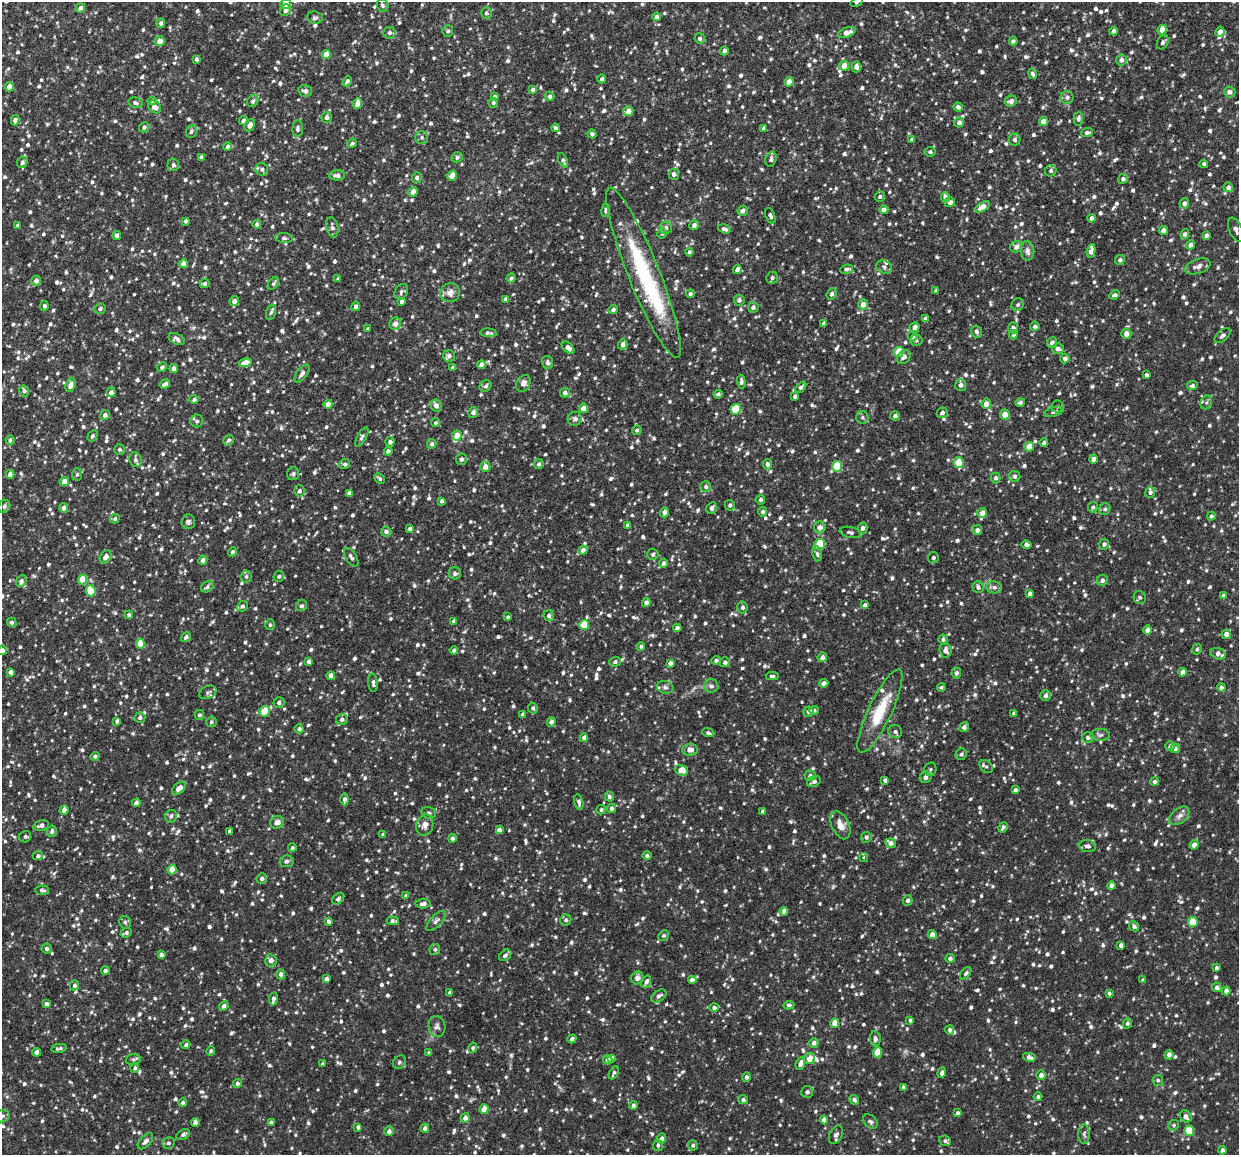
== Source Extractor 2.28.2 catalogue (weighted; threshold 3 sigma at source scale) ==
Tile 10 of 4 x 4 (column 2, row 3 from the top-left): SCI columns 1244-2480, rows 1299-2451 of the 4964 x 5024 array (HDU 1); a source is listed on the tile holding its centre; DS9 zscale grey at full resolution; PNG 1241 x 1157 px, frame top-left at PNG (2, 2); each listed source drawn as its Kron ellipse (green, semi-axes under 4 px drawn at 4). Shown black and unused: <1% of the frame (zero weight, under 2 of 3 exposures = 3% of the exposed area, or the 3 px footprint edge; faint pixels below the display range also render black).
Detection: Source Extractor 2.28.2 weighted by HDU 2 'WHT'; one run over the whole footprint, this tile lists its part. Background 0.0376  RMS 0.0082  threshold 0.0368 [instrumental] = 3 sigma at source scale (4.5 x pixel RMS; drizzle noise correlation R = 1.50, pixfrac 1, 0.05/0.05 arcsec/px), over >= 5 px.
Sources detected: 1745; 1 too faint to see at this stretch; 1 inside a brighter object's white glare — neither listed nor drawn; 31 inside a brighter listed object's ellipse — not listed separately; of the other 1712, all 500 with FLUX_AUTO >= 1.75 (the completeness limit of this list) listed and drawn (1212 fainter detections not listed), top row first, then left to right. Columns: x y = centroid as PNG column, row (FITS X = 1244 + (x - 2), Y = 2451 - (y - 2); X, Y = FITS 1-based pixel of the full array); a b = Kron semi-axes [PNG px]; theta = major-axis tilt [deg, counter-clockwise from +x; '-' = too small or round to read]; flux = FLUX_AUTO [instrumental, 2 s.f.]
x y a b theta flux
857 2 6 4 31 1.9
286 4 5 5 - 6.4
383 5 6 5 - 2.1
80 8 5 4 - 4.3
285 10 6 5 - 3
486 13 6 5 - 1.9
657 17 4 4 - 2.4
315 18 8 6 -5 1.9
161 23 5 4 - 2.5
1162 30 5 4 - 8.1
448 31 6 5 - 1.8
1113 31 4 4 - 2.9
1220 32 5 4 - 4.8
389 33 6 5 - 2.3
847 33 9 5 20 5.2
700 39 5 5 - 2.4
160 41 5 5 - 6.7
1013 41 4 4 - 2.1
1163 42 7 5 62 2.2
724 51 5 4 - 2.9
326 54 4 4 - 12
197 59 4 3 - 1.9
1121 60 5 5 - 3.5
844 66 5 5 - 8.8
856 67 6 4 88 3.8
1033 74 5 3 - 2
602 79 4 4 - 2.1
347 81 5 4 - 1.9
789 82 4 4 - 6.4
9 87 4 4 - 5.8
532 89 4 4 - 1.9
305 91 7 5 -16 3.5
1230 92 6 5 - 3
494 96 4 4 - 2.1
550 96 5 4 - 1.9
1067 97 6 6 - 2.6
152 101 4 4 - 2.5
253 101 6 5 - 2.1
1011 101 6 5 - 3.8
135 103 7 5 -13 2.5
493 103 5 4 - 1.8
358 104 5 4 - 7.7
155 107 7 5 -41 5.4
958 107 4 4 - 2.3
628 111 5 5 - 7.2
327 117 5 5 - 2.7
1078 119 7 4 88 2
15 120 5 4 - 4
243 120 5 4 - 2.2
1043 121 4 4 - 7.7
959 122 5 5 - 3.1
250 125 6 4 61 4.8
144 127 5 5 - 2.1
298 128 8 5 84 2.2
555 128 4 4 - 2.3
764 128 4 4 - 2.7
191 131 6 5 - 2.1
1087 132 6 4 5 2.2
592 134 4 4 - 2.2
422 137 6 6 - 1.9
912 140 4 3 - 2.5
1015 140 6 5 - 1.8
352 143 5 4 - 1.8
228 147 4 4 - 3.2
930 152 5 5 - 2
201 157 4 4 - 2.3
457 157 5 5 - 2.2
771 159 8 5 74 2.5
563 160 8 4 -64 2.1
22 162 6 5 - 2.7
1204 164 4 4 - 2
173 165 6 6 - 2.4
262 169 7 6 - 2.6
1051 171 6 5 - 2
674 174 5 5 - 2.5
337 175 8 5 2 3.7
452 176 5 4 - 8.7
417 178 5 5 - 2.4
1123 179 5 5 - 2.3
1228 187 5 5 - 3.4
413 192 5 4 - 6.1
880 197 5 5 - 1.9
945 197 5 4 - 3.6
950 202 5 5 - 2.8
1184 203 5 5 - 3.2
982 207 8 4 30 7.1
606 210 7 4 82 2.2
884 210 4 4 - 4.4
743 211 5 5 - 3
770 216 8 4 -67 2.1
1091 218 4 4 - 3.1
186 221 4 3 - 2.4
257 224 4 4 - 2.5
18 225 4 4 - 2.1
694 225 5 4 - 3.1
332 227 10 6 -78 2.9
666 228 6 6 - 2.6
724 229 6 4 -17 2.4
1236 230 13 6 -66 3.2
1163 231 4 4 - 3.7
662 233 5 5 - 1.8
1185 234 5 4 - 2.6
1206 235 4 4 - 2.7
117 236 4 4 - 2.7
284 238 8 5 -5 1.8
1190 245 4 4 - 4.3
1016 247 6 5 - 3.8
1027 251 9 7 -81 4.1
1091 251 7 4 80 6.7
689 252 4 4 - 1.9
1120 260 5 5 - 2.4
184 264 4 4 - 9.3
1198 266 13 7 19 4.5
884 267 8 6 -27 2.7
737 269 5 4 - 2.7
847 269 6 4 7 2
643 273 91 15 -68 94
511 278 5 4 - 2.1
772 278 6 5 - 2.3
338 279 4 4 - 1.8
36 281 5 4 - 4.1
273 283 7 5 51 1.8
204 284 5 4 - 2.4
936 291 4 4 - 1.9
401 292 8 6 59 2
450 293 10 9 - 5.6
690 294 4 4 - 1.9
831 294 6 4 67 2.6
1114 295 5 4 - 2.1
506 299 4 4 - 2.5
739 300 5 5 - 2.7
234 301 5 4 - 4.6
401 301 4 3 - 2.5
863 304 5 5 - 5.8
1018 305 6 6 - 2
44 306 5 4 - 2.3
356 306 5 4 - 3.1
753 307 5 5 - 2.5
100 309 6 5 - 1.9
613 309 5 4 - 2.5
271 312 8 5 74 1.8
925 318 4 4 - 2.9
824 323 4 4 - 2
395 324 6 6 - 4.8
1035 326 4 4 - 2.2
915 328 5 4 - 5.3
1013 328 5 5 - 2.5
368 329 4 3 - 1.8
976 332 6 5 - 2.6
488 333 8 4 -3 2.4
1126 334 5 5 - 4.8
1013 335 4 4 - 2.2
913 336 5 5 - 2.1
1223 336 10 5 40 2.7
177 339 8 5 -26 3.1
916 340 6 5 - 1.9
1052 343 5 5 - 3.6
623 344 5 4 - 3.9
568 348 7 4 -42 4.4
1058 349 6 5 - 3.4
899 352 5 5 - 22
449 356 6 6 - 2.3
904 357 8 6 45 3.5
1065 359 4 4 - 2.9
548 362 6 5 - 2.1
245 363 6 4 14 10
481 365 4 4 - 3.8
162 367 5 4 - 2.4
453 367 4 3 - 1.9
174 368 4 4 - 3.9
302 373 10 5 54 3.1
1147 375 4 3 - 2.1
741 382 7 4 -87 2.1
523 383 9 6 60 4.1
165 384 5 4 - 3.3
71 385 7 5 69 5.3
961 385 6 5 - 3.7
1192 385 5 4 - 2
485 386 6 5 - 2.3
801 387 6 4 48 2.2
24 391 5 5 - 2.4
111 392 5 4 - 3.6
565 393 5 5 - 2.3
718 394 4 4 - 1.8
795 396 4 3 - 2.1
194 399 4 4 - 1.9
1020 402 5 4 - 1.9
1206 402 7 5 68 2.1
328 404 4 4 - 6.8
986 404 5 5 - 5.9
436 406 6 5 - 4
1057 406 6 6 - 1.8
583 408 5 4 - 6
736 409 5 5 - 32
473 412 5 5 - 3.2
1054 412 10 4 16 1.7
942 413 6 5 - 2.4
105 415 5 4 - 3.5
1005 415 5 5 - 9.8
895 416 5 4 - 2.8
862 417 6 6 - 1.8
575 419 7 7 - 2.4
197 421 6 6 - 2.2
436 423 4 4 - 1.8
637 430 5 4 - 1.8
457 435 5 5 - 11
93 436 6 4 58 2.1
362 437 10 4 60 2.2
10 440 4 4 - 2.6
229 440 6 5 - 2
390 442 4 4 - 2.7
1044 443 4 4 - 2
432 444 5 4 - 2.5
1029 447 5 4 - 7.9
119 449 5 5 - 2.2
388 451 4 4 - 2.2
461 459 6 5 - 2.7
1093 459 4 4 - 4.9
135 460 7 6 - 2.5
959 462 5 5 - 18
345 464 5 5 - 2
539 464 5 4 - 1.9
767 464 5 4 - 2.8
837 466 5 5 - 28
485 467 5 5 - 5
10 474 4 4 - 6.6
77 474 6 5 - 1.8
293 474 6 6 - 2.4
1015 476 6 5 - 2.2
996 478 5 5 - 1.9
379 479 6 3 -42 1.9
64 482 4 4 - 7.8
706 487 5 5 - 2.1
299 491 6 5 - 2.2
1150 492 5 5 - 2.1
349 493 4 4 - 2.6
760 500 5 4 - 2
441 501 4 3 - 1.9
730 505 5 5 - 2.3
4 506 7 5 61 2.4
1093 507 5 4 - 1.8
64 508 5 4 - 3.6
712 508 6 4 64 2.5
1105 509 6 5 - 2.1
664 512 5 4 - 3.9
763 512 4 4 - 2.1
982 513 5 4 - 6
1211 516 4 4 - 1.8
115 519 5 4 - 1.8
188 522 7 6 - 2.2
627 525 4 3 - 1.9
820 527 6 5 - 4
863 528 5 5 - 2.8
410 529 4 3 - 2.4
977 530 5 4 - 3.7
386 532 5 5 - 3.3
850 532 11 5 -12 2.4
820 544 6 5 - 30
1026 544 5 4 - 2.4
1104 544 5 5 - 2.8
583 550 5 4 - 4.2
232 552 4 4 - 2.1
653 554 5 5 - 2.2
817 554 7 5 -81 2.1
106 557 7 5 57 5.2
351 557 10 5 -58 3
933 557 5 5 - 1.8
203 560 5 4 - 3.4
663 563 4 4 - 2
455 573 6 6 - 2.3
246 576 6 5 - 2
279 576 5 5 - 1.8
82 579 5 4 - 18
1102 580 6 5 - 2.8
21 581 6 5 - 2.7
207 587 7 5 32 2
978 587 6 5 - 2.5
994 587 7 6 - 2.8
91 591 5 5 - 26
1030 594 4 4 - 2.9
1224 596 4 4 - 3
1140 597 6 6 - 1.9
646 603 4 4 - 4
865 605 4 4 - 2.5
242 606 5 5 - 2.2
302 606 6 5 - 1.8
742 607 6 5 - 2.3
129 615 4 4 - 2
549 616 5 5 - 2.4
508 617 4 4 - 1.8
454 621 4 4 - 2.9
12 622 5 4 - 1.9
270 625 5 4 - 1.8
584 625 5 5 - 22
677 628 4 4 - 4.1
1147 630 4 4 - 5.3
1226 634 5 4 - 4.3
186 637 6 4 54 2.1
943 639 5 4 - 1.9
140 644 5 4 - 13
641 646 4 4 - 1.8
1197 649 5 4 - 2.1
2 650 5 4 - 2.5
454 650 4 4 - 3
945 650 7 6 - 4.1
1218 654 8 5 -20 4.8
822 657 5 4 - 3.5
716 660 5 4 - 2.3
309 661 4 4 - 2.7
615 662 5 5 - 2.1
725 662 5 5 - 2.8
670 663 4 4 - 2.7
11 672 4 4 - 3.9
1183 672 4 4 - 6.1
956 673 5 5 - 2.4
331 676 4 4 - 5.4
772 676 6 4 -2 1.8
373 683 9 5 -84 2.4
824 683 4 4 - 3.5
711 686 7 6 - 2.7
665 687 8 6 -12 2.3
941 687 4 4 - 1.8
1221 687 4 4 - 2.5
208 692 9 6 25 2.2
1046 696 5 5 - 2.7
279 702 5 5 - 2.8
533 708 5 5 - 2
814 710 4 3 - 2
265 711 6 4 43 22
880 711 46 11 64 30
809 712 5 5 - 3.4
1014 713 4 3 - 1.9
523 714 4 3 - 2.7
199 715 5 5 - 1.9
140 718 5 5 - 2.7
342 719 6 5 - 2.9
117 721 4 4 - 2.5
211 722 5 5 - 1.8
551 722 5 4 - 3.6
964 727 5 4 - 3.7
299 729 4 4 - 2.6
895 732 7 6 - 2.6
708 733 6 4 -19 1.9
1100 735 10 6 1 2.3
1088 737 6 5 - 2.3
584 738 4 4 - 3.6
1170 746 5 4 - 2.4
1175 748 5 4 - 1.9
690 750 7 6 - 5.3
961 754 6 5 - 2.4
95 756 4 4 - 1.8
986 766 7 5 -40 1.9
930 769 7 6 - 1.8
681 770 6 5 - 8.5
810 775 6 5 - 2.7
926 777 6 5 - 3.8
885 780 4 4 - 2.4
814 781 7 5 26 2.7
1155 781 4 4 - 1.8
179 788 8 5 41 6.1
1015 790 4 3 - 3
609 797 5 4 - 2.2
345 799 6 4 89 2.8
579 802 8 4 -76 2.2
136 803 4 4 - 4
611 808 4 4 - 2.4
64 810 5 4 - 3.7
601 810 5 4 - 1.9
763 811 4 4 - 2.6
429 813 7 5 -15 1.9
171 816 6 6 - 2.7
1179 816 11 7 39 4.1
277 822 7 6 - 4.2
41 825 8 5 14 3.6
425 825 11 8 75 5.4
840 825 15 8 -65 7.9
1003 827 6 4 59 2.3
499 830 4 4 - 3.2
52 831 6 4 76 2.3
230 831 3 3 - 2
383 834 4 4 - 1.9
25 837 6 5 - 1.9
866 837 5 5 - 2.4
452 838 4 4 - 2.3
891 843 5 5 - 4.1
1194 845 4 4 - 4.5
1088 846 8 6 -8 3.2
292 848 4 4 - 2
38 856 5 4 - 2.2
647 856 5 4 - 2.2
864 858 4 4 - 1.8
287 861 7 6 - 1.9
172 870 5 4 - 12
262 879 5 5 - 2.1
1111 886 4 4 - 4
42 890 7 4 -4 2.3
406 896 4 4 - 2.5
338 899 7 4 41 2
908 900 5 5 - 2.3
423 904 7 4 5 3.2
784 911 4 4 - 3.6
566 920 6 5 - 2.5
328 921 4 4 - 2.1
393 921 6 4 -1 2.6
436 921 13 5 47 2.8
125 922 6 6 - 1.9
1193 922 5 4 - 20
1134 926 5 4 - 2.5
126 933 6 4 20 2
932 935 4 4 - 6.8
663 936 6 4 43 1.8
1121 945 4 4 - 4.2
46 948 5 5 - 2
435 949 5 5 - 1.8
161 955 4 4 - 2.8
505 955 7 5 39 2.1
950 958 4 4 - 2.7
271 960 6 5 - 4.6
1216 968 4 3 - 2
105 971 4 4 - 3.2
966 973 7 4 51 1.8
281 974 5 4 - 2.8
637 978 6 6 - 3.8
326 979 4 4 - 3.2
692 980 4 4 - 4.9
1143 980 4 4 - 2.1
646 982 6 5 - 2.7
74 985 5 4 - 2.3
1217 987 5 4 - 2.4
1226 991 4 4 - 3.2
450 993 4 3 - 1.8
1109 993 4 3 - 1.7
659 996 8 5 35 2.6
273 999 6 4 81 3.1
47 1004 4 4 - 2.7
789 1005 5 4 - 2
224 1006 5 4 - 2.6
714 1008 5 4 - 2.6
910 1020 3 3 - 1.8
835 1023 5 4 - 8.9
1127 1023 5 4 - 1.9
437 1026 10 8 -79 3
950 1030 5 4 - 2.1
572 1039 4 3 - 2.6
875 1039 7 5 -83 2.3
814 1043 5 4 - 3.4
186 1045 4 4 - 2.1
59 1048 8 4 8 2
473 1048 5 4 - 1.8
211 1051 5 4 - 1.8
37 1052 4 4 - 3.3
877 1052 5 4 - 14
429 1053 4 4 - 2
1169 1055 5 4 - 3.5
1029 1057 6 4 -12 3.1
612 1058 4 4 - 2.3
133 1059 7 5 6 1.8
810 1059 6 5 - 12
608 1060 5 4 - 4.6
399 1062 7 6 - 1.9
800 1063 6 4 69 4.6
323 1064 4 3 - 2.5
135 1068 5 4 - 1.8
614 1073 7 4 61 1.9
942 1073 5 4 - 2.5
1041 1075 5 4 - 3.9
746 1077 4 4 - 2.6
1158 1080 5 5 - 2
237 1083 4 4 - 2.2
904 1087 4 3 - 2.7
807 1092 6 6 - 2.9
1038 1097 4 4 - 1.8
743 1100 5 4 - 2.3
854 1100 5 4 - 2.2
183 1103 4 4 - 2
633 1106 4 4 - 2.3
484 1109 4 4 - 9.1
957 1113 4 3 - 2
2 1116 8 6 16 2.4
1186 1116 6 5 - 4.2
465 1118 5 4 - 3.9
824 1120 4 4 - 4
271 1122 4 3 - 2.6
870 1122 8 6 -43 1.9
195 1123 4 4 - 5.1
1173 1125 5 5 - 1.8
358 1127 4 3 - 2.1
425 1128 4 4 - 2.6
389 1131 5 4 - 3
1189 1131 5 5 - 19
183 1134 7 4 27 1.8
1084 1134 10 5 -89 2.2
836 1135 10 6 64 2.7
662 1138 5 4 - 2.9
145 1141 10 5 47 3
945 1141 6 5 - 2
168 1143 6 5 - 2
658 1145 6 5 - 2
693 1145 5 5 - 2
1222 1150 4 4 - 2.6
Isophote crosses this tile's border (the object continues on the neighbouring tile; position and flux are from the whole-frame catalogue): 6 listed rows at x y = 857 2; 286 4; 1236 230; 2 650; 2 1116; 145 1141